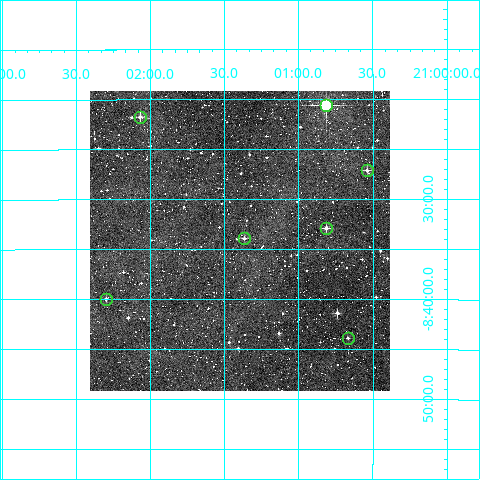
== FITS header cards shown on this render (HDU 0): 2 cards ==
NAXIS1  =                  300
NAXIS2  =                  300

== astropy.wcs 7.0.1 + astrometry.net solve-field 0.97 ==
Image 300 x 300 px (HDU 0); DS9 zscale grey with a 90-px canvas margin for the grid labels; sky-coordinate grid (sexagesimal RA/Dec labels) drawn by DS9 from the SOLVED WCS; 7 Tycho-2 reference stars matched to detected sources circled (green)
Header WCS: RA---TAN/DEC--TAN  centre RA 21:01:24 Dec -08:34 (315.35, -8.57 deg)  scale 6 arcsec/px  FOV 30.0' x 30.0'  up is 0 deg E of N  parity normal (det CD < 0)
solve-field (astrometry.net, Tycho-2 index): VERIFIED the header's WCS against the Tycho-2 star catalogue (verified at 2 index scales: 7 matches each, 0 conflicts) and refined it, rather than solving blind
Solved WCS: RA---TAN-SIP/DEC--TAN-SIP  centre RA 21:01:24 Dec -08:34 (315.35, -8.57 deg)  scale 6 arcsec/px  FOV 30.0' x 30.0'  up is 0 deg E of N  parity normal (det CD < 0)
The solver's refit moves the header's centre by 0.99 arcsec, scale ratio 0.9999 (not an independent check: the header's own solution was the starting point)
Tycho-2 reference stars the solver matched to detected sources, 7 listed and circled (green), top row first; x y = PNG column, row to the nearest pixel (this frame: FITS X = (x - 90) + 1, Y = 300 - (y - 91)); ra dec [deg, ICRS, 3 dp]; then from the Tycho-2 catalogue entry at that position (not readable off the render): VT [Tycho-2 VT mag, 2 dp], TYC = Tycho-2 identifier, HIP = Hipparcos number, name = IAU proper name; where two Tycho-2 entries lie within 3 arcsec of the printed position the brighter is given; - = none
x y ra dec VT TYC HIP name
326 105 315.203 -8.343 11.26 5770-692-2 103699 -
140 117 315.517 -8.362 11.54 5770-591-1 - -
367 170 315.135 -8.452 10.94 5770-852-1 - -
326 228 315.203 -8.548 11.27 5770-1136-1 - -
244 238 315.341 -8.565 11.50 5770-1098-1 - -
106 299 315.575 -8.666 11.19 5770-706-1 - -
348 338 315.167 -8.731 11.74 5770-253-1 - -